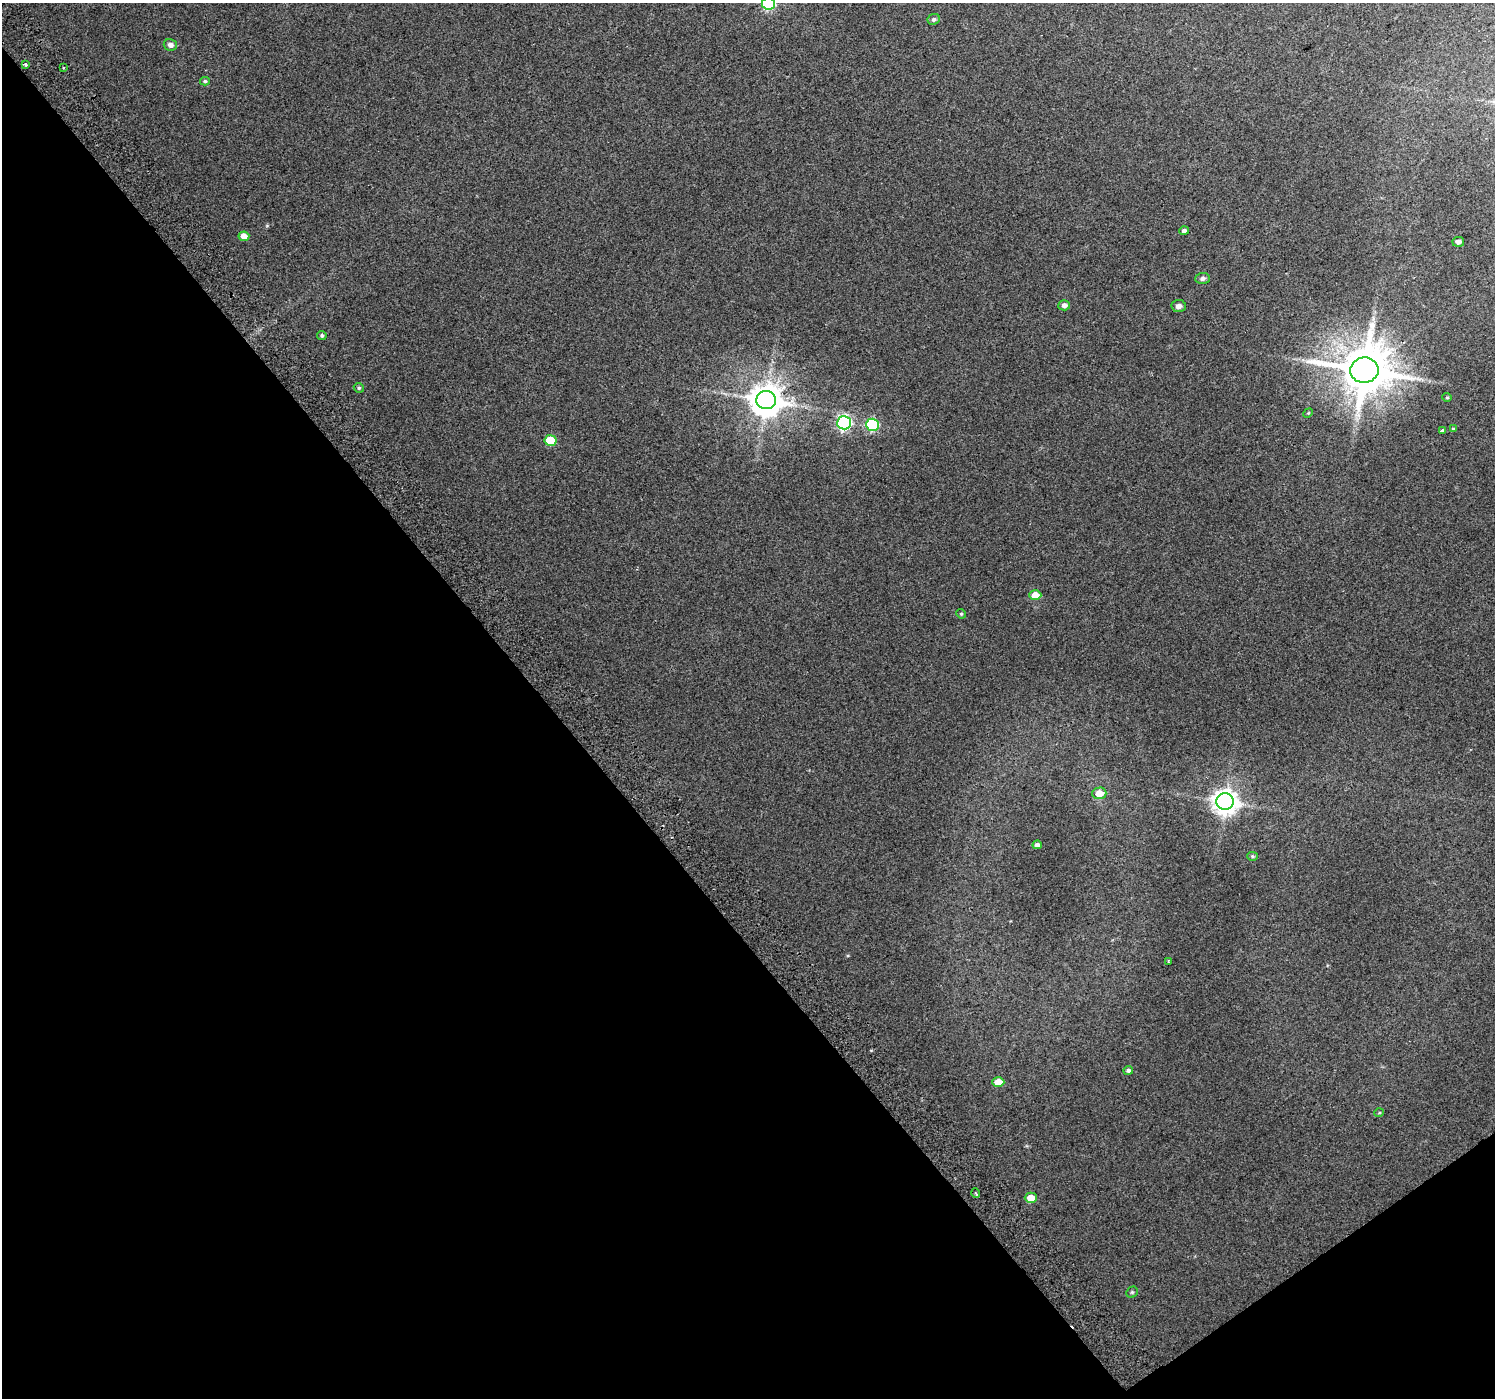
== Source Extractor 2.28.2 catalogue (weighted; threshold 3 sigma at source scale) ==
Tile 14 of 4 x 4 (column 2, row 4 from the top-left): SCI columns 1534-3026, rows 224-1619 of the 6047 x 5969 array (HDU 1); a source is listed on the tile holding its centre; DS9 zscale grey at full resolution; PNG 1497 x 1400 px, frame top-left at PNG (2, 3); each listed source drawn as its Kron ellipse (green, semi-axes under 4 px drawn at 4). Shown black and unused: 39% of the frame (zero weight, under 2 of 3 exposures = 2% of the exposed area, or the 3 px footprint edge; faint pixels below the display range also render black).
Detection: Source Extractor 2.28.2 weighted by HDU 2 'WHT'; one run over the whole footprint, this tile lists its part. Background 0.0682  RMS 0.014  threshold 0.0614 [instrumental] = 3 sigma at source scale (4.5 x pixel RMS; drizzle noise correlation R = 1.50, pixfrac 1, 0.0396/0.0396 arcsec/px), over >= 5 px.
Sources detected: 39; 3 cosmic-ray / hot-pixel residue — neither listed nor drawn; the other 36 listed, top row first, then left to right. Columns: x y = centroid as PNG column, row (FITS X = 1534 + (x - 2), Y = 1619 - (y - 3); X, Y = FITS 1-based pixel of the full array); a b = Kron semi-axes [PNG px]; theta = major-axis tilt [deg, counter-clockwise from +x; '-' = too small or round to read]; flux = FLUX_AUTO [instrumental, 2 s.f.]
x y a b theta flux
769 3 6 6 - 170
934 19 6 5 - 2.9
170 45 7 5 -15 4.8
25 65 3 3 - 2.8
64 68 3 2 - 2
205 81 5 4 - 2
1184 231 5 4 - 4
244 236 5 5 - 16
1458 242 6 5 - 4.1
1202 278 7 5 3 3.9
1064 305 6 5 - 5.7
1179 306 7 6 - 5.1
322 335 4 4 - 2.5
1364 370 14 12 8 6800
359 388 5 4 - 2.1
1447 397 4 4 - 1.4
766 400 10 9 - 2700
1308 413 5 4 - 1.2
844 423 7 6 - 270
872 425 6 6 - 130
1453 429 3 3 - 9.7
1442 431 3 3 - 5
551 441 6 5 - 49
1035 595 6 5 - 19
961 614 5 4 - 1.7
1099 793 7 6 - 17
1225 801 8 8 - 1400
1037 845 5 4 - 5.1
1252 856 5 4 - 1.7
1168 961 3 3 - 1.6
1128 1070 5 4 - 3.3
998 1082 6 5 - 20
1379 1113 5 3 - 1.1
976 1193 5 3 - 1.2
1031 1198 6 5 - 21
1132 1292 6 5 - 2
Isophote crosses this tile's border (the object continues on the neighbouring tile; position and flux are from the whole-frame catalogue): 1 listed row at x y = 769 3